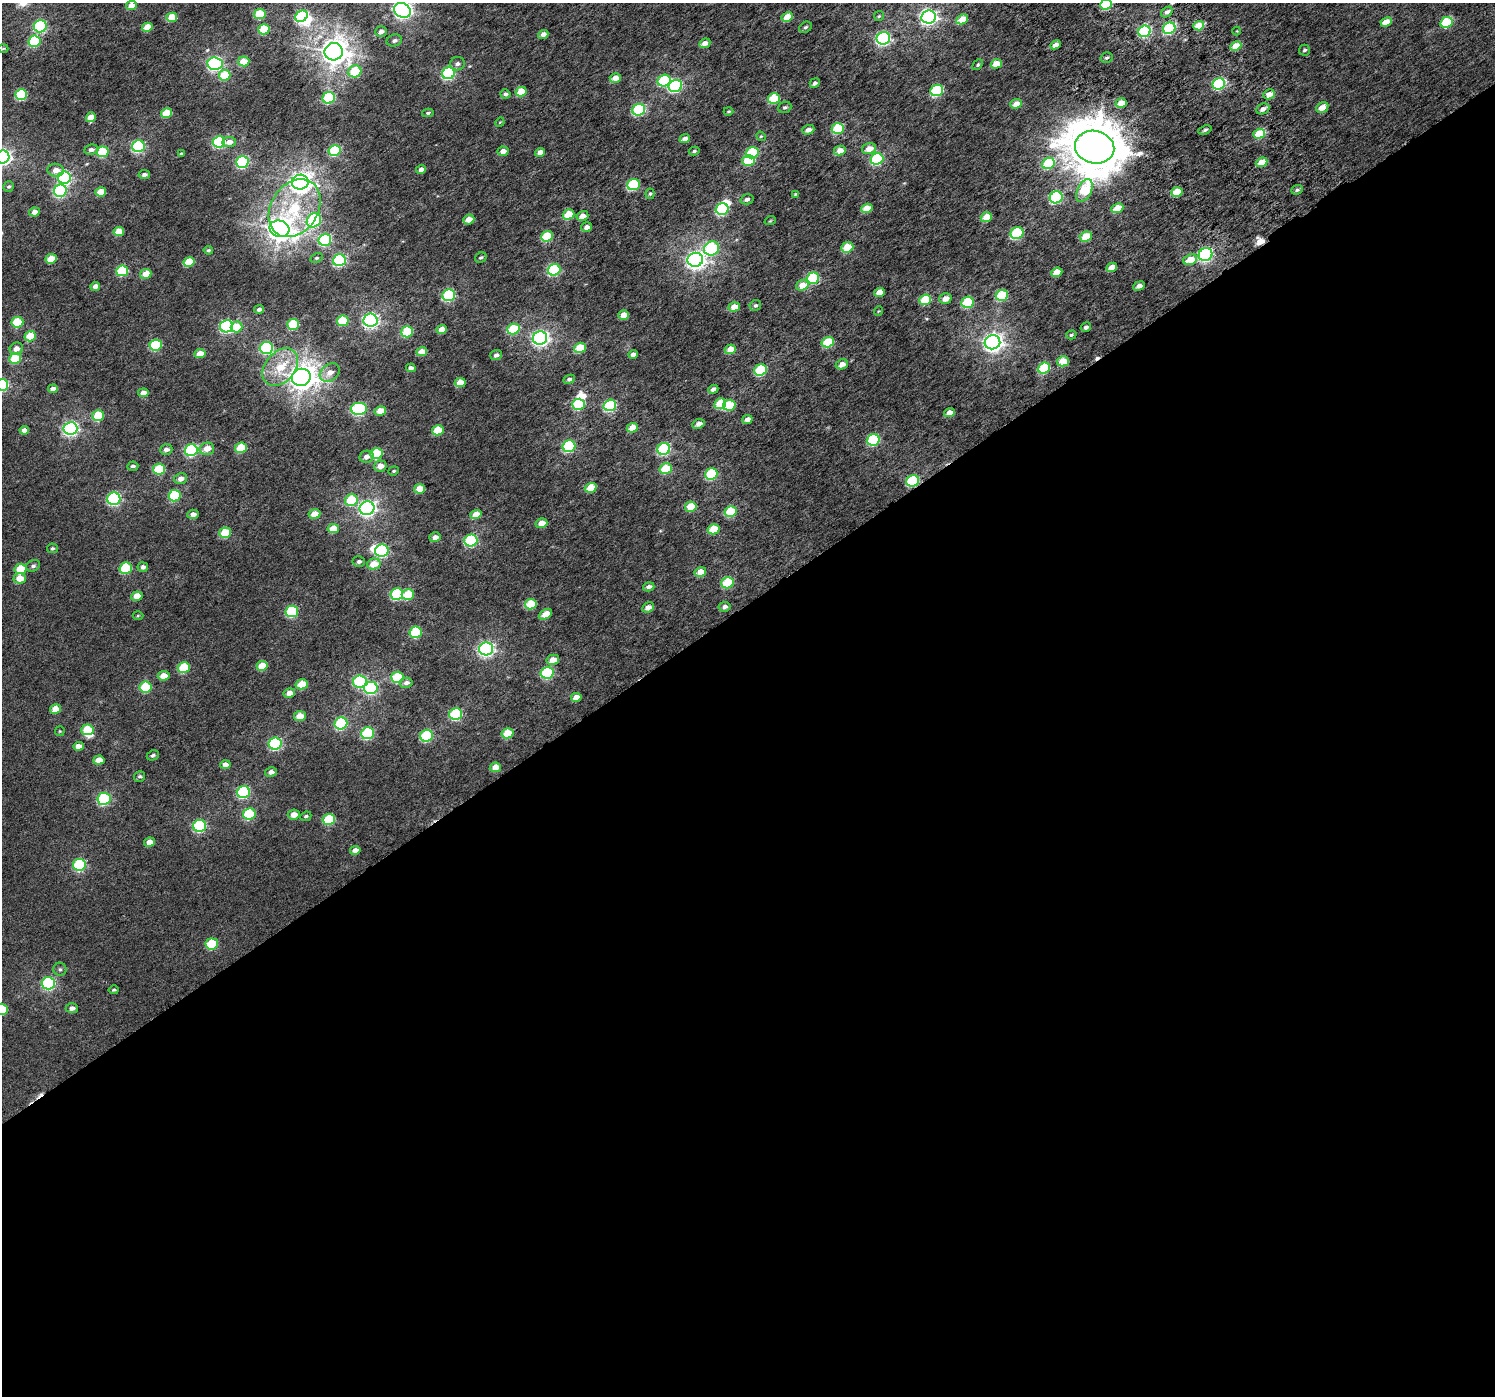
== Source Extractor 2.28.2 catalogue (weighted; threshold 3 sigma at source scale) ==
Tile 15 of 4 x 4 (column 3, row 4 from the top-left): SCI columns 3039-4531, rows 236-1629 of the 6072 x 5984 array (HDU 1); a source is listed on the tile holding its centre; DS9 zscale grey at full resolution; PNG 1497 x 1398 px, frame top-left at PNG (2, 3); each listed source drawn as its Kron ellipse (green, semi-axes under 4 px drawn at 4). Shown black and unused: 57% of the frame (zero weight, under 3 of 6 exposures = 3% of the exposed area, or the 3 px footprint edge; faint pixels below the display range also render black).
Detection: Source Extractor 2.28.2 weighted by HDU 2 'WHT'; one run over the whole footprint, this tile lists its part. Background 0.00398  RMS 0.0032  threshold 0.013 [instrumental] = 3 sigma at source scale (4.09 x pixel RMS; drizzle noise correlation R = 1.36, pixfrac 0.8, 0.0396/0.0396 arcsec/px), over >= 5 px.
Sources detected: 319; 4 inside a brighter object's white glare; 3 cosmic-ray / hot-pixel residue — neither listed nor drawn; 1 inside a brighter listed object's ellipse — not listed separately; the other 311 listed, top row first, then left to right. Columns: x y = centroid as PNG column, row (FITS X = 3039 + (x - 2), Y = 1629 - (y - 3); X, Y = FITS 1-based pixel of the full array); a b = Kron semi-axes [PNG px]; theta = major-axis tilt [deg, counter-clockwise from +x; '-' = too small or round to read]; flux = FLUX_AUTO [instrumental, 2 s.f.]
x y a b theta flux
1106 4 6 5 - 18
131 6 5 4 - 3.4
402 10 9 7 -31 110
1167 12 6 4 37 1.1
260 14 6 5 - 11
302 16 7 5 35 30
879 16 5 5 - 0.39
172 17 5 4 - 7.1
787 17 6 4 27 6.1
928 17 7 6 - 96
962 19 6 4 27 5.2
1386 22 6 4 24 4.7
1446 22 6 5 - 17
40 26 6 6 - 32
1199 26 5 4 - 7.7
147 27 5 4 - 4.9
805 27 6 5 - 0.62
1169 28 6 5 - 31
264 29 6 5 - 12
381 31 6 5 - 1.5
1144 31 6 5 - 33
1237 31 4 4 - 0.24
543 34 5 4 - 1.7
883 38 7 6 - 58
34 41 6 5 - 20
394 41 8 6 17 0.87
705 43 6 4 25 2.3
1055 45 5 4 - 1.6
1236 46 6 4 26 4.9
3 49 5 3 - 0.28
1304 50 5 5 - 0.57
334 52 9 8 - 340
1107 58 6 5 - 0.52
244 61 5 5 - 5.2
215 64 7 6 - 71
457 64 7 6 - 0.9
996 64 5 4 - 5
978 65 6 4 45 0.47
355 71 6 6 - 8.5
448 73 6 6 - 38
225 75 6 5 - 9.3
615 78 5 4 - 3
664 81 6 6 - 24
815 83 5 4 - 0.86
1219 84 6 5 - 36
675 86 7 6 - 37
937 90 6 5 - 28
521 92 5 5 - 7.6
21 94 6 5 - 20
505 94 5 4 - 0.75
1269 94 6 4 26 3.3
329 98 6 6 - 27
774 99 6 5 - 14
1121 103 5 5 - 5.2
1016 104 6 4 20 2.7
785 107 7 5 22 0.68
1322 108 6 5 - 3.6
1263 109 7 5 26 1.6
639 110 6 5 - 29
728 111 5 4 - 0.36
167 113 5 5 - 8.2
428 113 5 4 - 0.49
91 117 5 4 - 4.2
500 122 5 4 - 0.26
838 128 6 5 - 19
808 130 6 4 19 1.7
1205 130 7 4 22 0.61
1259 134 6 5 - 11
761 136 5 4 - 0.37
685 139 5 4 - 1.7
219 142 6 5 - 37
229 142 7 5 9 1.9
138 146 6 6 - 40
1095 147 20 16 -13 1200
869 149 7 5 17 3.1
91 150 7 5 8 1
335 150 6 5 - 22
503 151 5 4 - 2.3
694 151 5 3 - 0.55
840 151 6 5 - 3.5
103 152 6 5 - 15
540 152 5 4 - 2
181 153 4 3 - 0.37
752 153 6 5 - 20
2 157 7 6 - 100
877 159 6 5 - 29
748 160 6 5 - 15
242 162 6 6 - 36
1262 162 6 4 23 5
1048 163 6 5 - 16
421 169 5 4 - 1.6
56 170 8 6 -7 2.5
144 175 6 4 10 1.1
64 177 6 6 - 43
300 182 8 7 - 220
633 184 6 5 - 25
9 186 5 5 - 0.51
1084 190 12 7 63 14
1297 190 6 4 20 0.62
60 191 6 6 - 41
101 192 5 4 - 4.5
1177 192 6 5 - 8.2
650 194 5 4 - 0.43
796 194 4 3 - 0.33
1056 197 6 6 - 35
747 199 6 5 - 0.99
295 208 31 23 57 18
867 208 6 4 18 5.6
1117 208 6 4 25 5.7
722 209 6 5 - 31
34 212 5 4 - 2.5
568 214 6 5 - 8.4
582 216 6 5 - 2.3
986 217 6 4 20 5.9
469 219 6 4 21 2.8
314 220 7 6 - 34
770 221 5 3 - 0.27
587 227 5 4 - 1.4
279 229 10 8 -16 320
119 232 5 4 - 5.9
1017 233 6 5 - 23
547 236 6 5 - 13
1086 237 6 5 - 8.3
325 240 6 6 - 30
847 247 6 5 - 9.1
712 249 8 7 - 28
208 250 5 3 - 0.44
1206 254 7 6 - 52
316 258 6 4 26 0.41
481 258 6 4 32 0.44
51 259 5 5 - 7.9
339 260 6 6 - 39
695 260 8 7 - 150
1190 260 7 5 21 5
189 262 5 5 - 9
1112 267 5 4 - 3.1
554 270 6 6 - 32
122 271 6 5 - 17
1057 272 6 4 21 4.8
146 274 5 4 - 4.9
813 278 6 5 - 21
802 285 6 5 - 4
95 286 5 4 - 1.7
1139 286 6 4 23 1.3
879 292 5 4 - 3.4
449 295 6 5 - 33
1002 295 6 5 - 18
945 299 6 5 - 2.6
925 300 6 5 - 12
967 302 6 5 - 18
755 305 6 5 - 0.63
734 307 6 4 20 3.9
259 309 5 4 - 1
879 311 4 4 - 0.27
624 315 5 4 - 3.5
370 320 7 6 - 81
343 321 6 5 - 12
17 322 6 5 - 14
293 324 6 5 - 17
226 326 6 6 - 46
237 327 6 5 - 6.5
1086 327 5 4 - 0.8
441 329 5 4 - 2.9
513 329 6 5 - 15
407 332 6 5 - 15
1071 335 5 4 - 0.41
30 336 6 5 - 8
540 338 7 6 - 93
828 342 6 5 - 13
992 342 8 7 - 140
156 345 6 5 - 23
266 348 6 6 - 32
580 348 6 5 - 11
16 349 7 6 - 2.1
730 349 5 4 - 4.4
422 352 5 4 - 4.4
200 354 5 4 - 3.7
633 354 5 4 - 1.1
496 355 6 5 - 1.1
15 358 6 5 - 13
1063 361 6 5 - 5.9
842 364 6 5 - 2.4
280 367 21 15 50 9.8
411 368 5 4 - 1.4
1044 368 6 5 - 18
760 370 6 5 - 20
330 373 11 8 38 2.3
301 377 9 8 - 350
569 379 6 4 25 0.73
460 383 5 4 - 4.8
2 385 6 6 - 36
53 389 5 4 - 2
713 389 5 4 - 1.2
143 393 5 4 - 2.6
579 404 6 5 - 16
720 404 6 5 - 11
610 405 6 5 - 31
729 405 6 5 - 12
359 409 8 6 4 37
380 411 6 4 12 4
949 413 5 4 - 2.2
98 416 6 5 - 10
747 419 5 4 - 1.7
699 424 6 4 25 1.6
70 428 7 6 - 75
632 428 5 4 - 3.9
24 430 5 4 - 1.6
438 430 6 5 - 9.4
873 440 6 6 - 28
569 446 6 6 - 31
241 448 6 5 - 11
207 449 7 6 - 3.5
664 449 6 6 - 33
166 450 6 5 - 1.5
191 450 6 6 - 39
376 454 6 5 - 17
366 457 7 6 - 1.6
133 466 5 4 - 0.65
380 466 6 5 - 2.6
159 469 6 5 - 14
666 469 6 5 - 11
394 471 5 4 - 0.39
711 474 6 5 - 23
181 479 6 5 - 1.9
913 481 6 5 - 28
591 488 6 5 - 6.7
420 489 5 4 - 5.5
175 496 6 6 - 22
114 499 6 6 - 47
351 500 6 6 - 12
691 507 6 5 - 7.2
367 508 7 7 - 98
731 511 6 5 - 12
193 514 6 4 5 1.5
314 514 6 4 8 4.5
476 515 5 4 - 3.9
541 523 6 5 - 3.4
333 529 6 4 12 6.1
714 529 6 5 - 9.1
225 533 6 5 - 12
435 537 6 5 - 1.7
471 540 6 6 - 35
52 548 5 5 - 0.46
382 551 7 6 - 38
359 562 6 5 - 0.78
374 564 6 5 - 5.2
33 566 7 5 26 0.78
143 567 5 5 - 1.1
126 568 6 5 - 16
20 569 6 5 - 8.5
700 572 6 4 16 4.4
20 578 6 5 - 4.2
727 583 6 5 - 15
649 587 6 4 16 1.3
397 594 6 6 - 23
408 594 6 5 - 9.2
137 596 5 4 - 4.4
531 604 6 5 - 12
648 607 6 5 - 2
725 607 6 5 - 1.2
292 611 6 6 - 25
545 614 7 4 29 3.3
138 615 5 3 - 0.27
416 632 6 5 - 21
486 649 7 6 - 84
553 660 6 5 - 3.5
262 666 6 5 - 7.6
184 668 6 5 - 14
547 673 6 6 - 29
164 676 6 4 6 3.3
397 677 6 5 - 17
360 681 7 6 - 38
406 683 6 5 - 1.1
302 684 6 5 - 8.8
145 687 6 5 - 15
371 688 6 6 - 33
289 693 6 4 12 2.9
576 697 5 4 - 3.7
55 709 6 4 12 4.1
456 714 6 6 - 31
300 716 6 5 - 4.6
341 723 6 6 - 35
87 730 6 5 - 12
60 731 5 4 - 0.34
368 733 6 6 - 26
507 733 6 5 - 9.8
426 736 6 6 - 30
275 743 6 6 - 36
78 746 5 4 - 2.3
153 755 6 5 - 0.52
99 760 5 4 - 3.8
225 765 5 4 - 1.9
495 767 5 4 - 3.8
271 772 6 4 13 1.3
140 776 5 5 - 0.55
243 792 6 6 - 33
104 799 6 6 - 36
249 814 6 5 - 18
294 815 6 5 - 2.4
306 816 6 4 23 0.58
329 819 6 5 - 16
200 826 6 6 - 37
150 842 5 4 - 2.9
355 850 5 4 - 2.1
79 865 6 6 - 32
212 944 6 5 - 16
60 969 6 6 - 0.69
48 983 7 6 - 43
114 990 5 3 - 0.41
72 1008 6 5 - 1.4
2 1009 6 5 - 13
Overlapping masked pixels (flux is a lower limit): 1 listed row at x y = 913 481
Isophote crosses this tile's border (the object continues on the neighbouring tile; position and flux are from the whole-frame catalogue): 5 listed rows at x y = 1106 4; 402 10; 2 157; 2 385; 2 1009